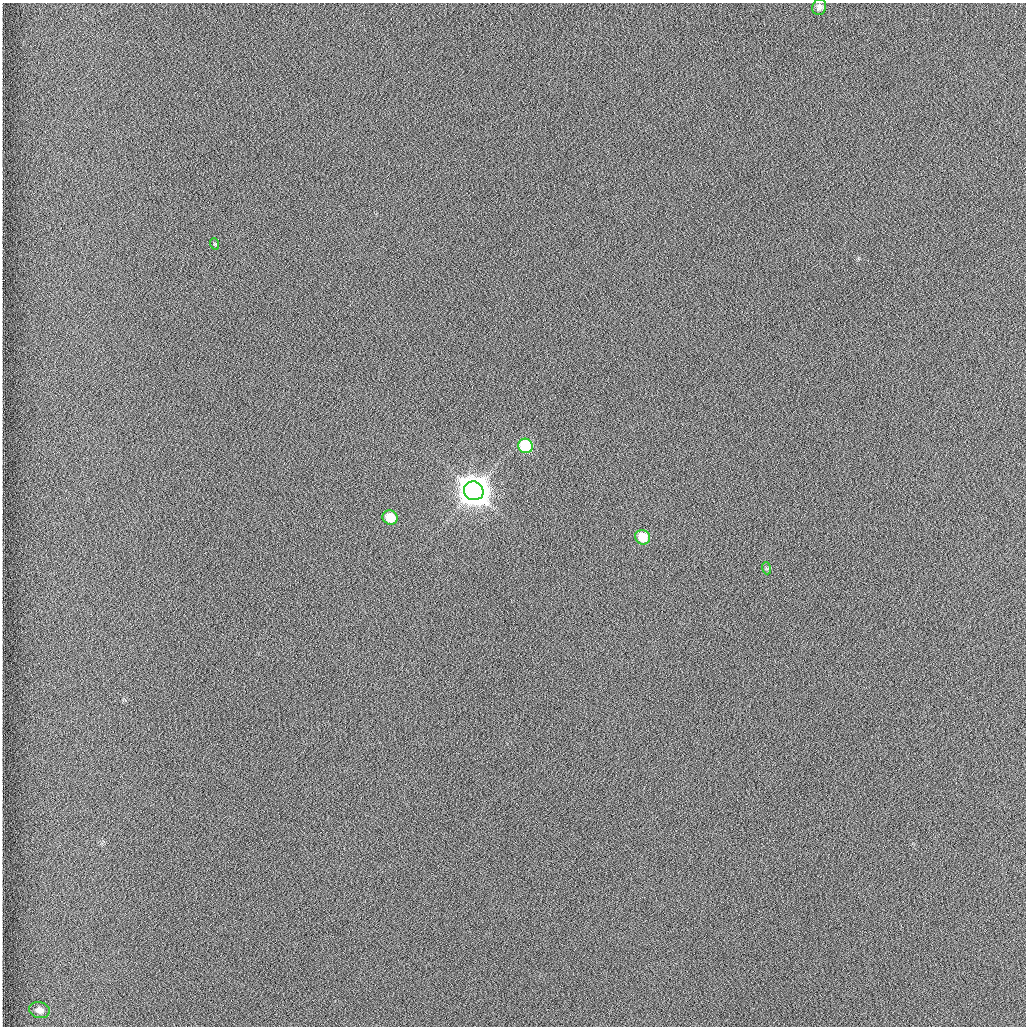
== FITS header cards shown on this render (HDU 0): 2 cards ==
NAXIS1  =                 1024 /fastest changing axis
NAXIS2  =                 1024 /next to fastest changing axis

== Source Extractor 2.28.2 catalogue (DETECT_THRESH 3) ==
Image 1024 x 1024 px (HDU 0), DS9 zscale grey, 1 PNG px = 1 image px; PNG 1028 x 1028 px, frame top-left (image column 1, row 1024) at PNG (2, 3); each listed source drawn as its Kron ellipse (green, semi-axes under 4 px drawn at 4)
Background 1260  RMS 5.9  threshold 17.8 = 3 sigma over >= 5 px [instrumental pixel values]
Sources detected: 8; all 8 listed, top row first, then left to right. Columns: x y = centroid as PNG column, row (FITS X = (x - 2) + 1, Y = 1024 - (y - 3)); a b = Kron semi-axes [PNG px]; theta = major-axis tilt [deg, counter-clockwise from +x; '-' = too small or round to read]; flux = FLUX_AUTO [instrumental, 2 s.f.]
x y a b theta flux
819 7 8 7 - 1.7e+03
215 244 6 3 -71 4.5e+02
526 446 7 7 - 2.3e+04
474 491 10 9 - 1.1e+06
390 517 8 7 - 9.0e+03
643 537 8 7 - 9.1e+03
766 568 6 4 -71 5.2e+02
39 1010 10 8 -14 2.6e+03